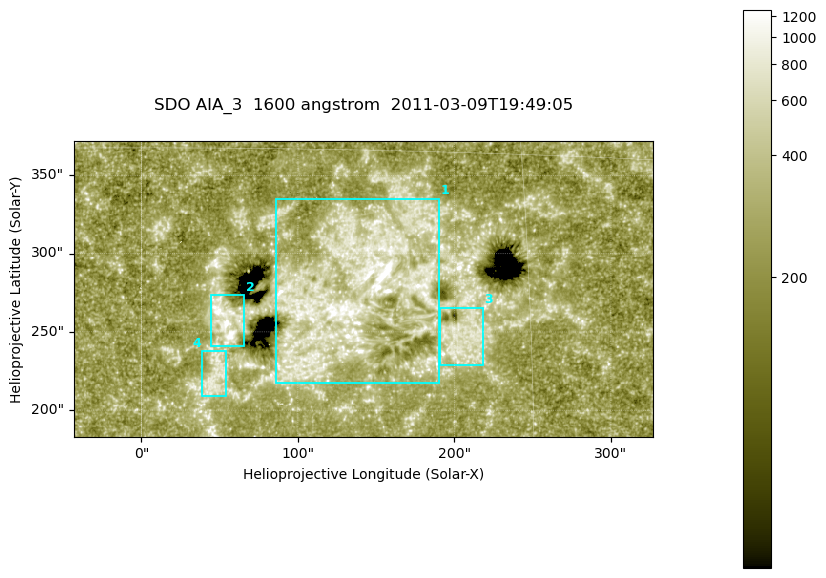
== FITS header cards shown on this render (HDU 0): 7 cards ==
TELESCOP= 'SDO     '           /
INSTRUME= 'AIA_3   '           /
WAVELNTH=                 1600 /
WAVEUNIT= 'angstrom'           /
DATE-OBS= '2011-03-09T19:49:05.126' /
CTYPE1  = 'HPLN-TAN'           /
CTYPE2  = 'HPLT-TAN'           /

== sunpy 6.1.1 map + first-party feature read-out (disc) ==
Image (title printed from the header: SDO AIA_3  1600 angstrom  2011-03-09T19:49:05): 607 x 311 px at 0.609 arcsec/px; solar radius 967 arcsec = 1587 px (partial field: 2.4% of the solar disc is inside the frame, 100% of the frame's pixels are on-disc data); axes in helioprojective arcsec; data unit not stated in the header (colour bar unlabelled)
Pointing: header CRPIX1/2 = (2052.59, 2044.23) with CRVAL1/2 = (0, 0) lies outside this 607 x 311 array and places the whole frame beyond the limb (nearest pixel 1.42 R_sun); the SolarSoft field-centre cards XCEN/YCEN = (141.7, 277.4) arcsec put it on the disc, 1870 arcsec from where CRPIX/CRVAL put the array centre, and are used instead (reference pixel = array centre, CRVAL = XCEN/YCEN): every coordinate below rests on XCEN/YCEN
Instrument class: DISC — disc imager (sunpy class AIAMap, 1600 A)
Bright regions (active regions / flare kernels): reference = the on-disc median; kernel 5 px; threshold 5 sigma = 398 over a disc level ~252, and >= 1.15x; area >= 188 px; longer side >= 4 px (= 2.4 arcsec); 4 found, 4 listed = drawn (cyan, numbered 1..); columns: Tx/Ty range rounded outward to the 2 arcsec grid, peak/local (2 s.f.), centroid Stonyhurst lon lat
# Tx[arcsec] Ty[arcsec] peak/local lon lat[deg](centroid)
1 86..190 216..336 6 +8 +9
2 44..66 240..274 7.7 +3 +8
3 190..218 228..266 3.9 +12 +8
4 38..54 208..238 3.5 +3 +6